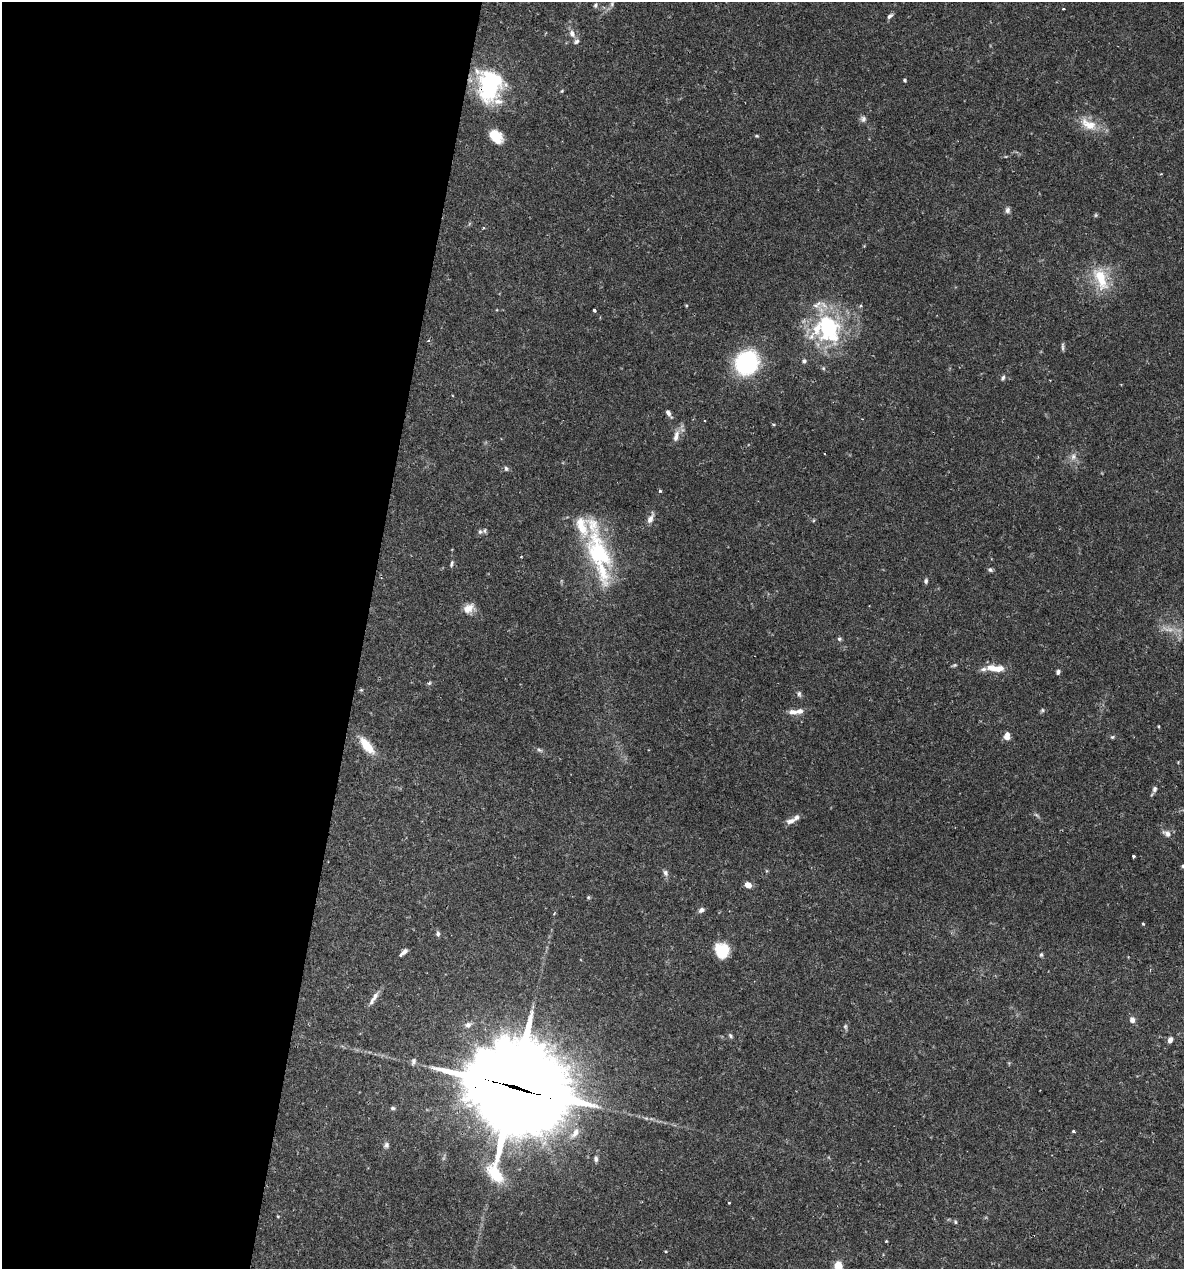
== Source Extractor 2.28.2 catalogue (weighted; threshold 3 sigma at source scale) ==
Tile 5 of 4 x 4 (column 1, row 2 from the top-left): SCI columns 246-1427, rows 2537-3803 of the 5092 x 5073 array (HDU 1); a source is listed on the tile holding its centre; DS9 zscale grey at full resolution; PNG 1186 x 1271 px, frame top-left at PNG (2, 2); no overlay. Shown black and unused: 31% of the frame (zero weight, under 2 of 3 exposures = <1% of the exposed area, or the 3 px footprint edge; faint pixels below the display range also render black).
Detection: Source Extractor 2.28.2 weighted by HDU 2 'WHT'; one run over the whole footprint, this tile lists its part. Background 0.0709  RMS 0.0039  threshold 0.0176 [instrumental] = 3 sigma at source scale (4.5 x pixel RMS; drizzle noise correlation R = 1.50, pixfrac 1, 0.05/0.05 arcsec/px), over >= 5 px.
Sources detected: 97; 1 too faint to see at this stretch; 1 inside a brighter object's white glare — not listed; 14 inside a brighter listed object's ellipse — not listed separately; the other 81 listed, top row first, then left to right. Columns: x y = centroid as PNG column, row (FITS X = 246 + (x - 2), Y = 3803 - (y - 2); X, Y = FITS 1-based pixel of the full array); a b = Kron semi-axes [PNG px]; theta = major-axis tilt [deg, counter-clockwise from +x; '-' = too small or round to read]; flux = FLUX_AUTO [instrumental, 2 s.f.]
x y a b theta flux
612 4 7 5 50 0.85
595 5 6 6 - 0.91
1063 9 3 2 - 0.33
890 16 8 5 41 1.1
572 34 11 7 -67 2.2
904 80 4 4 - 0.62
489 85 34 25 84 40
562 91 5 4 - 0.39
863 119 9 8 - 1.3
1088 124 27 14 -28 7.6
496 136 15 10 -45 8.7
756 136 5 4 - 0.44
1007 210 8 6 87 1.2
1096 215 6 4 89 0.52
483 228 4 3 - 0.35
1101 278 33 14 -69 13
686 306 4 3 - 0.35
861 306 5 5 - 0.65
594 310 3 3 - 0.81
828 328 34 29 -22 34
428 341 4 3 - 0.67
1063 347 12 3 -88 0.8
804 361 6 6 - 0.87
747 363 22 20 61 41
823 368 5 5 - 0.56
1003 378 7 4 71 0.75
668 413 10 5 -57 1.6
676 436 16 7 76 2.9
1073 456 9 8 - 1.9
506 469 6 5 - 0.73
660 491 4 4 - 0.5
650 518 16 7 65 2.3
480 532 8 7 - 1.2
599 553 62 26 -74 44
452 564 9 4 76 0.79
990 570 7 5 -28 0.88
926 581 6 4 86 0.81
468 608 14 10 22 3.7
839 639 6 5 - 0.65
998 669 15 8 5 4.5
1058 672 5 4 - 0.99
429 683 6 5 - 0.6
361 690 5 4 - 0.45
799 694 8 5 -83 0.88
1042 710 6 5 - 0.61
793 712 14 7 -7 2.3
1007 736 10 7 84 2.6
1112 737 6 5 - 0.56
367 746 26 11 -58 7.1
539 750 9 5 -27 0.87
1155 789 9 6 72 1.3
791 821 12 7 13 2.1
1167 833 13 8 -26 2
1133 856 3 3 - 0.73
665 873 8 6 -74 1.2
748 885 6 5 - 3.4
588 897 5 5 - 0.48
701 910 7 6 - 1.4
1143 924 4 3 - 0.47
438 933 8 5 -84 0.91
722 951 16 14 -63 10
403 952 9 4 42 1.6
1041 955 6 4 75 0.64
375 996 16 7 58 2.3
1132 1020 8 6 -75 1.8
468 1025 8 7 - 1.5
845 1026 7 5 -90 0.79
730 1036 7 5 -48 0.74
1170 1040 7 5 70 1.7
413 1061 10 6 74 1.1
514 1087 41 35 -23 4700
393 1108 6 5 - 0.81
1073 1131 3 3 - 0.57
575 1133 16 8 57 3.4
386 1145 8 7 - 1.2
596 1159 8 5 -87 1.1
729 1203 3 2 - 0.29
278 1216 4 3 - 0.34
955 1222 6 4 -71 0.51
886 1241 4 3 - 0.31
838 1266 8 6 -72 7.4
Overlapping masked pixels (flux is a lower limit): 2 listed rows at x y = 489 85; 514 1087
Isophote crosses this tile's border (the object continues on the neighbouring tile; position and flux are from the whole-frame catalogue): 1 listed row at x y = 838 1266